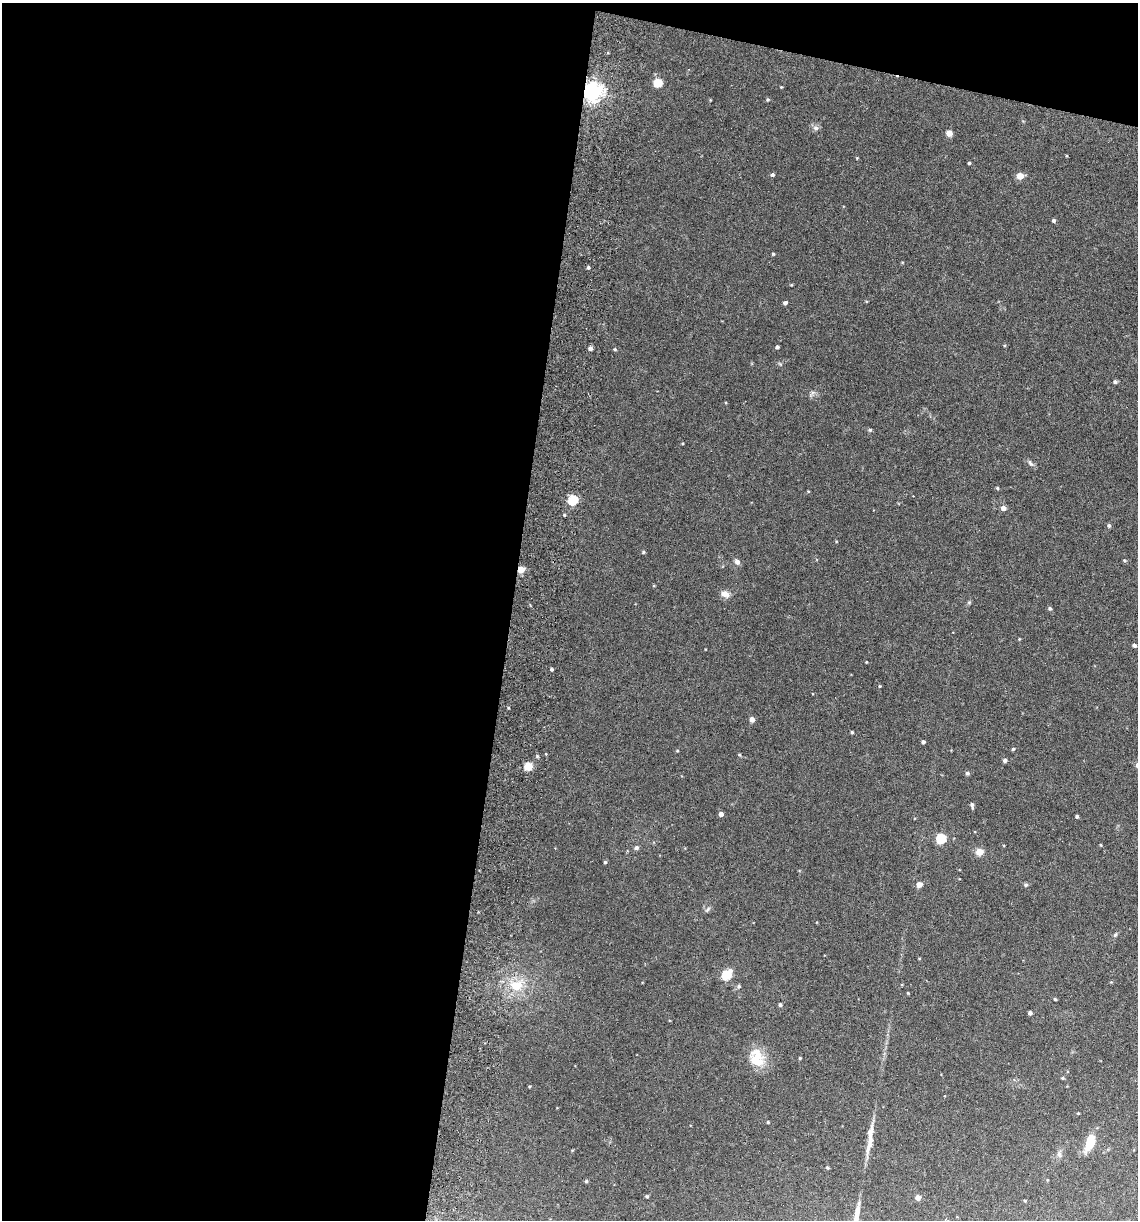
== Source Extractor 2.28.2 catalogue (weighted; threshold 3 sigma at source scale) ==
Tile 1 of 4 x 4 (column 1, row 1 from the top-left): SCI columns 175-1310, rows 3668-4885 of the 5008 x 4899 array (HDU 1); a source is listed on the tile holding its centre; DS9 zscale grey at full resolution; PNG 1140 x 1222 px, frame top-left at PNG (2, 3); no overlay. Shown black and unused: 47% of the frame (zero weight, under 3 of 6 exposures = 3% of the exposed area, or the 3 px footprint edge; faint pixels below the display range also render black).
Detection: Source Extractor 2.28.2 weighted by HDU 2 'WHT'; one run over the whole footprint, this tile lists its part. Background 0.0299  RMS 0.0032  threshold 0.0133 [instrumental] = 3 sigma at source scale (4.09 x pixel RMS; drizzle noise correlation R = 1.36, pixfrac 0.8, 0.05/0.05 arcsec/px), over >= 5 px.
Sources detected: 82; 1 inside a brighter listed object's ellipse — not listed separately; the other 81 listed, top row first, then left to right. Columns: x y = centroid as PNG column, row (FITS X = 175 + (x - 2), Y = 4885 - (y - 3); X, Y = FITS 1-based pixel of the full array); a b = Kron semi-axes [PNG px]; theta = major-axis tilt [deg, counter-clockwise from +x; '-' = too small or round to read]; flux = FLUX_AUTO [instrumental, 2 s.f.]
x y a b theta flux
658 83 6 6 - 6
781 87 3 3 - 0.25
592 92 7 6 - 180
768 100 5 5 - 0.37
816 128 8 7 - 0.99
949 133 6 6 - 1.7
857 158 4 3 - 0.21
969 163 3 3 - 0.38
772 175 5 4 - 0.51
1020 176 6 6 - 2.9
1054 220 4 4 - 0.51
773 254 3 3 - 0.37
588 267 5 4 - 0.44
791 285 5 3 - 0.25
785 303 4 4 - 0.76
777 347 4 4 - 0.75
590 348 5 4 - 0.82
615 349 5 4 - 0.33
1115 382 5 4 - 0.63
870 430 5 5 - 0.4
1030 463 11 5 -55 0.79
997 488 4 4 - 0.37
808 491 4 3 - 0.21
573 500 5 5 - 21
1003 508 5 5 - 1.4
1109 525 5 5 - 0.55
643 552 5 4 - 0.34
1124 560 5 4 - 0.37
737 562 8 6 -48 1
521 570 4 4 - 4.9
725 594 10 8 -24 1.8
969 602 6 4 19 0.38
1050 608 4 4 - 0.52
1019 639 4 3 - 0.23
1134 645 4 4 - 0.76
866 662 3 3 - 0.22
552 670 3 3 - 0.73
880 686 4 3 - 0.27
752 719 6 5 - 1.2
852 732 3 3 - 0.37
923 742 4 3 - 0.69
1013 749 4 4 - 0.43
677 750 4 3 - 0.26
739 755 5 4 - 0.28
1005 760 4 4 - 0.74
528 766 5 5 - 10
967 773 5 4 - 0.64
972 805 7 4 -80 0.65
721 814 4 4 - 1.3
1077 816 4 3 - 0.45
941 839 5 5 - 19
1101 845 5 3 - 0.23
636 847 6 5 - 0.68
980 852 4 4 - 7.7
605 862 4 4 - 0.37
919 884 6 5 - 1.6
1026 885 5 5 - 0.51
707 909 9 4 46 0.6
1115 935 7 4 53 0.49
726 975 6 5 - 19
1111 982 4 4 - 0.25
517 985 21 15 28 7.8
739 986 6 5 - 0.46
908 993 4 3 - 0.25
1055 999 3 3 - 0.37
780 1005 4 4 - 0.53
1030 1013 4 4 - 0.86
757 1058 24 18 -67 7
800 1058 4 4 - 0.27
1063 1078 4 4 - 0.33
530 1086 4 3 - 0.26
1078 1113 3 3 - 0.21
768 1122 4 3 - 0.33
870 1140 45 7 76 4
1090 1143 20 9 69 5.9
1059 1154 8 6 -63 0.83
827 1168 4 4 - 0.33
586 1181 4 4 - 0.42
647 1196 5 4 - 0.36
918 1198 5 5 - 1.5
1025 1201 4 3 - 0.28
Overlapping masked pixels (flux is a lower limit): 2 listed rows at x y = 592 92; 521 570